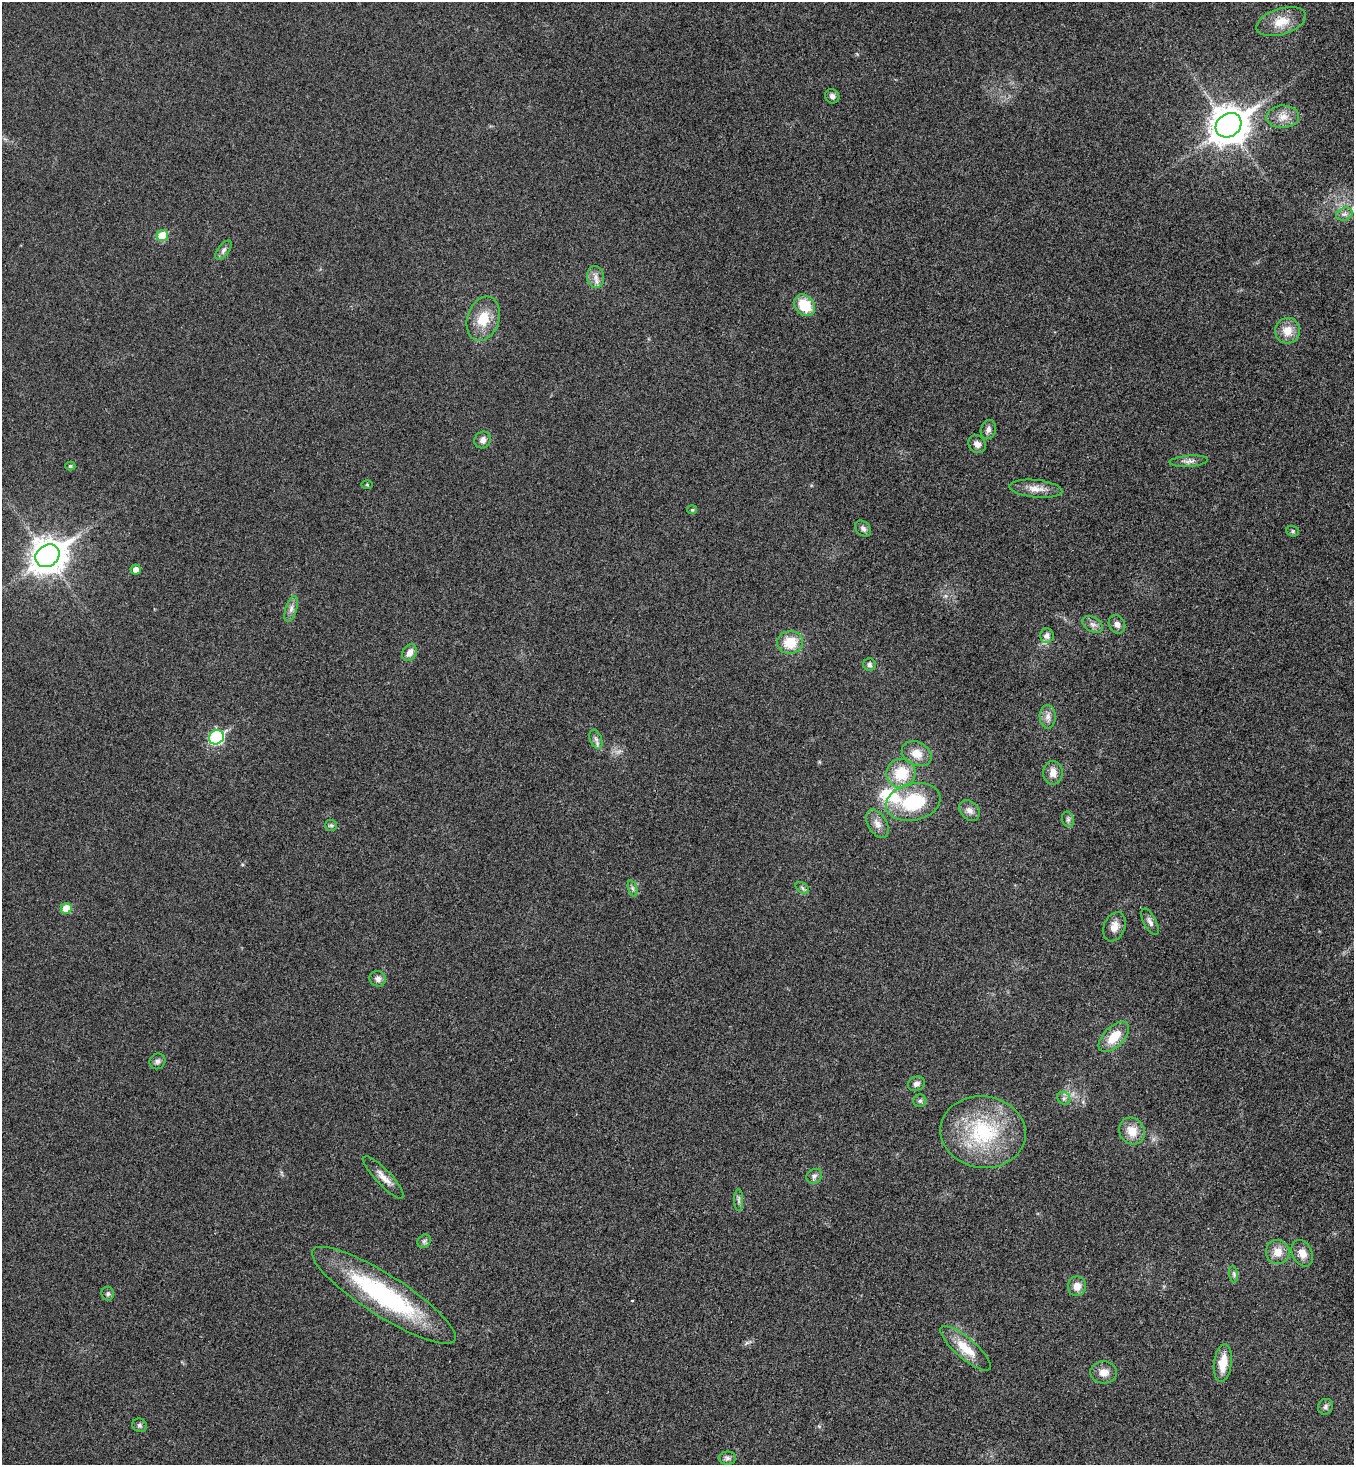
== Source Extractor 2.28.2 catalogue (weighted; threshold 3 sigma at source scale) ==
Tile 6 of 4 x 4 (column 2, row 2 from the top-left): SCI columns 1546-2897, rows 2977-4439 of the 5943 x 5958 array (HDU 1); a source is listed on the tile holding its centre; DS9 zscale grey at full resolution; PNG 1356 x 1467 px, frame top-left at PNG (2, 2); each listed source drawn as its Kron ellipse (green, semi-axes under 4 px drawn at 4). Shown black and unused: <1% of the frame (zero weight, under 3 of 4 exposures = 6% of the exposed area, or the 3 px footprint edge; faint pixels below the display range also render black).
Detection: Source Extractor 2.28.2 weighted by HDU 2 'WHT'; one run over the whole footprint, this tile lists its part. Background 0.0207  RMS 0.0063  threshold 0.0283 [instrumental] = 3 sigma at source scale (4.5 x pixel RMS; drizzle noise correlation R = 1.50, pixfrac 1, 0.05/0.05 arcsec/px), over >= 5 px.
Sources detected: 71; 1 inside a brighter listed object's ellipse — not listed separately; the other 70 listed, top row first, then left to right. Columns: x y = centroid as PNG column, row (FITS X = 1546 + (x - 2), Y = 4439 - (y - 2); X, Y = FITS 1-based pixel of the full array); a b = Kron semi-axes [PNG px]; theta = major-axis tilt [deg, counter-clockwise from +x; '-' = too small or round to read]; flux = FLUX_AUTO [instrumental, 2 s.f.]
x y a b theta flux
1281 22 26 13 17 12
832 96 7 7 - 2.2
1283 117 16 11 3 6.9
1228 125 14 11 36 1300
1344 214 8 6 19 2.3
162 236 6 5 - 17
223 250 11 6 53 2.3
595 277 11 8 -79 4
805 305 12 9 -51 19
483 319 22 16 72 16
1287 331 13 12 - 8.8
988 429 10 7 72 2.7
483 440 9 8 - 3.4
977 444 9 8 - 3.4
1189 461 19 5 4 3.3
70 466 5 4 - 1
367 485 5 3 - 0.62
1036 489 26 9 -5 7.3
692 510 5 4 - 0.69
863 529 9 6 -43 2.3
1293 531 6 5 - 1
47 556 13 10 35 1100
136 570 5 5 - 4.5
291 609 13 5 73 3
1117 624 9 8 - 3
1093 625 11 7 -30 2.9
1047 635 7 7 - 3.4
790 642 13 11 5 15
409 653 9 6 61 4.2
869 665 6 6 - 1.6
1048 717 12 8 -89 3.9
216 737 8 6 34 74
596 739 10 6 -68 2.2
917 754 15 11 -26 8.7
901 773 15 14 - 21
1053 773 12 9 -90 5.4
913 802 27 18 13 36
969 810 12 8 -45 3.7
1068 819 8 6 -70 1.6
877 824 15 9 -60 5
331 825 6 5 - 1.2
802 888 7 5 -37 1.2
632 889 8 4 -71 1.3
66 909 5 5 - 11
1150 922 14 6 -63 2.7
1114 927 15 10 67 6.1
378 979 8 7 - 2.9
1114 1037 19 10 45 13
157 1061 8 7 - 2
916 1084 9 7 22 2.4
1064 1098 7 6 - 1.8
920 1101 6 6 - 1.4
1132 1131 14 12 -54 9.6
983 1132 43 36 -7 61
814 1176 8 7 - 2.1
384 1178 28 7 -47 6.1
739 1200 11 4 -90 1.9
424 1241 7 6 - 1.6
1278 1252 12 11 - 7.1
1302 1253 14 10 -64 6.2
1234 1274 8 4 -82 1.3
1077 1286 10 9 - 5.5
108 1294 7 6 - 1.4
384 1295 84 20 -32 89
966 1348 32 10 -41 14
1223 1363 19 9 84 11
1104 1372 13 11 -4 5.8
1326 1407 8 7 - 2
140 1425 7 6 - 1.7
727 1458 8 6 0 2